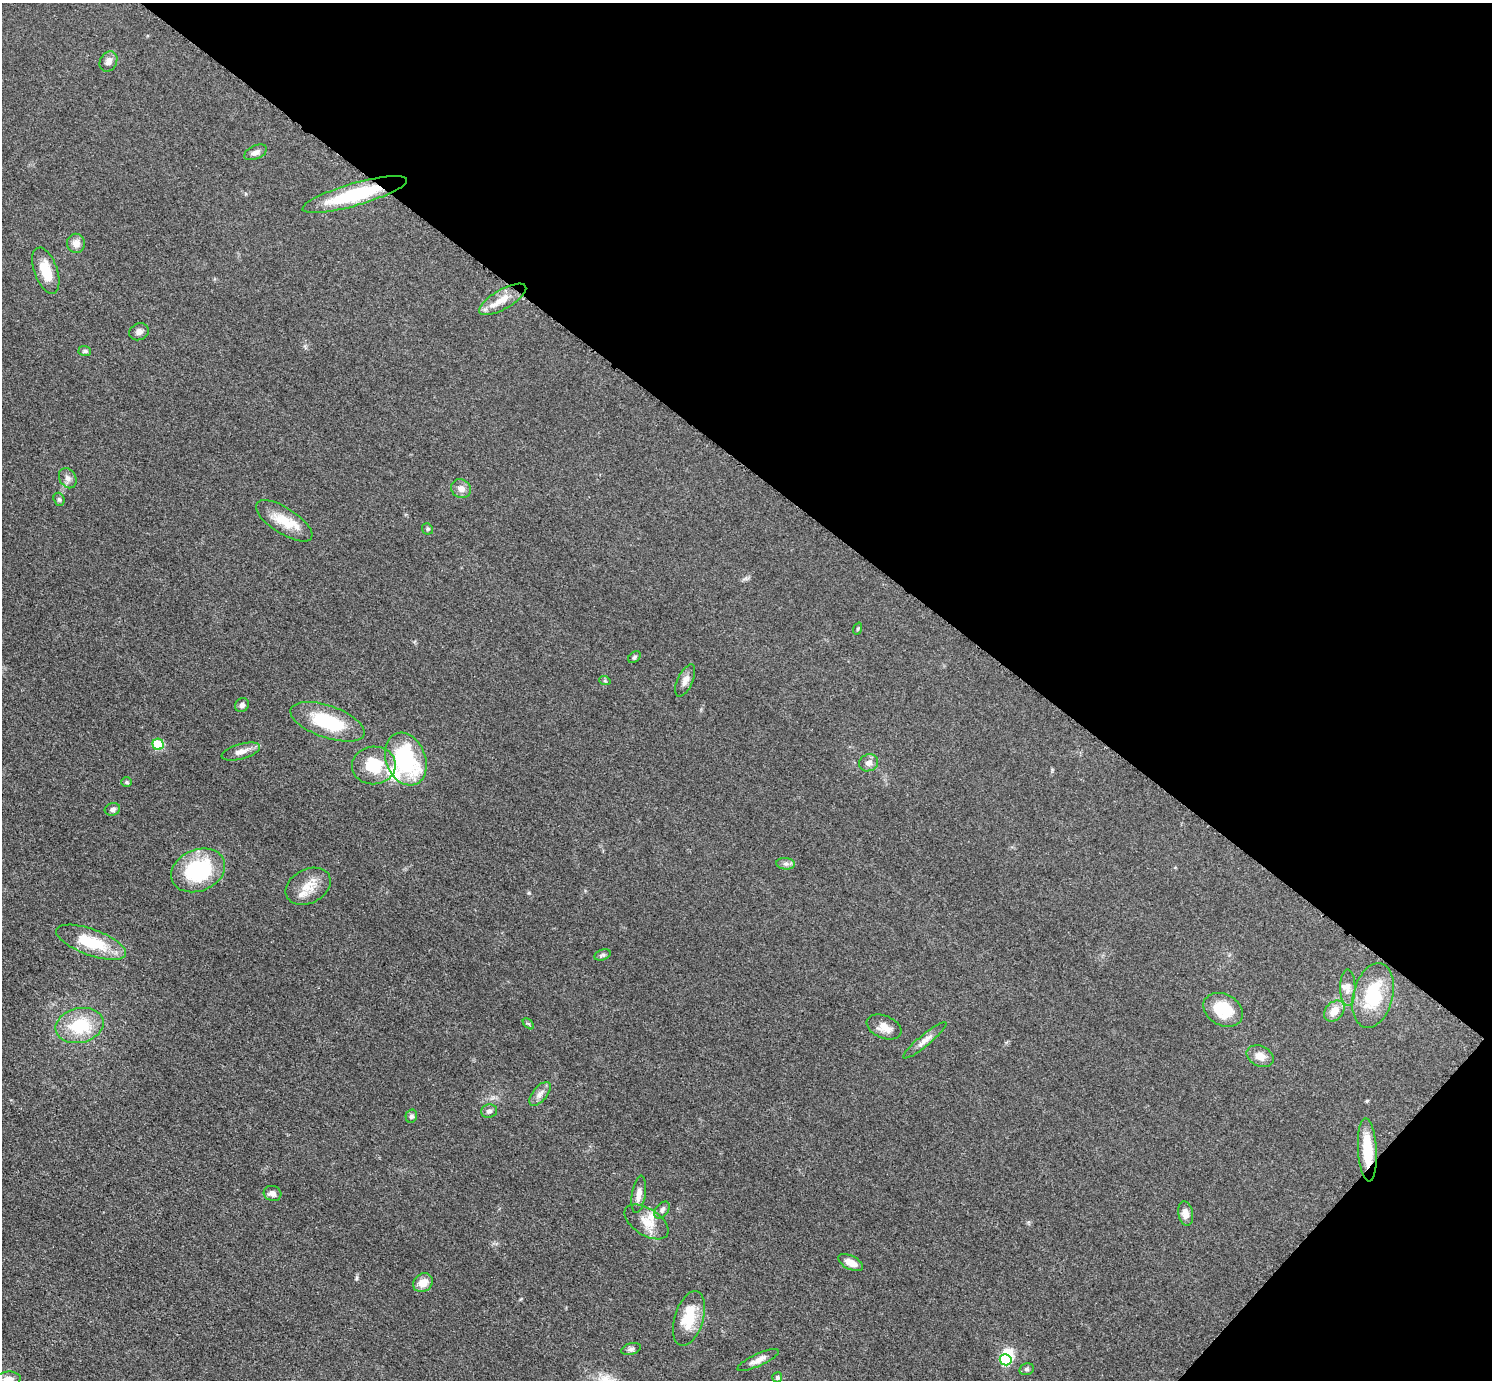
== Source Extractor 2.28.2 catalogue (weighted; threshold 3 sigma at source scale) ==
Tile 8 of 4 x 4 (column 4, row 2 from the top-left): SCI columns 4481-5970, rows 2919-4296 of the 5978 x 5981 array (HDU 1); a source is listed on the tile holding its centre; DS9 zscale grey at full resolution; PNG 1494 x 1382 px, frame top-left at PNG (2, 3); each listed source drawn as its Kron ellipse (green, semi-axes under 4 px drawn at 4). Shown black and unused: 37% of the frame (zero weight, under 3 of 5 exposures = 1% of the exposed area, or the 3 px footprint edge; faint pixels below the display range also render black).
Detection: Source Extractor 2.28.2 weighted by HDU 2 'WHT'; one run over the whole footprint, this tile lists its part. Background 0.0533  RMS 0.0058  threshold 0.026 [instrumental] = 3 sigma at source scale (4.5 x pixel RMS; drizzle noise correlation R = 1.50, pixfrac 1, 0.05/0.05 arcsec/px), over >= 5 px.
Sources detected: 64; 1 inside a brighter object's white glare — neither listed nor drawn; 5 inside a brighter listed object's ellipse — not listed separately; the other 58 listed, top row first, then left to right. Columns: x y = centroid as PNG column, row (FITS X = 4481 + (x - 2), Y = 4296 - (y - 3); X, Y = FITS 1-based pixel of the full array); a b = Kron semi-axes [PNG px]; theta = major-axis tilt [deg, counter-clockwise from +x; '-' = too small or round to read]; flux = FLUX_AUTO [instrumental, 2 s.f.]
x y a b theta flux
108 61 11 8 59 3.2
255 152 12 6 24 2.7
355 194 54 11 16 42
76 243 9 9 - 4.6
46 271 24 11 -70 13
503 299 27 9 30 9.8
139 332 10 8 23 2.4
85 351 6 5 - 1
68 478 10 8 -59 2.8
461 489 10 9 - 3.8
59 499 7 5 -71 1.1
284 521 32 13 -33 13
427 529 6 5 - 0.86
858 629 6 4 70 0.67
634 657 7 5 41 1.1
605 681 6 3 -19 0.72
685 681 17 7 65 3.4
242 705 7 6 - 1.8
328 722 39 16 -19 33
158 744 5 5 - 27
241 752 20 7 16 4.7
406 759 27 19 -69 62
868 763 10 8 24 3.3
374 765 22 19 4 22
126 782 5 5 - 0.8
112 809 8 6 19 1.8
786 864 9 6 -5 2
198 870 28 20 23 49
308 886 24 17 27 10
91 942 37 13 -20 25
603 955 8 5 21 1.2
1348 988 18 7 -90 4.2
1373 995 33 19 75 32
1223 1010 21 15 -29 19
1334 1011 12 8 46 6.8
528 1024 6 4 -44 0.81
80 1025 24 17 13 25
884 1027 18 11 -22 6
925 1040 27 5 40 4.3
1260 1056 14 10 -26 5.3
540 1094 14 7 50 3.4
489 1111 8 6 11 1.9
411 1116 6 5 - 1.5
1367 1150 31 9 -87 20
272 1193 9 7 -16 3
639 1194 19 6 81 4.2
662 1210 9 6 51 1.7
1186 1214 12 7 -79 4.3
647 1222 25 13 -32 9.2
851 1263 13 6 -27 5.1
423 1283 10 8 40 6.3
689 1318 28 14 73 17
631 1349 10 5 15 1.6
758 1360 22 6 25 4
1006 1360 6 5 - 37
1027 1369 7 5 14 1.3
777 1377 5 5 - 1.4
8 1379 12 8 6 5.3
Overlapping masked pixels (flux is a lower limit): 2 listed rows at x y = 355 194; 1367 1150
Isophote crosses this tile's border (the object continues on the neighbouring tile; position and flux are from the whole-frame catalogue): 1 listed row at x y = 8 1379